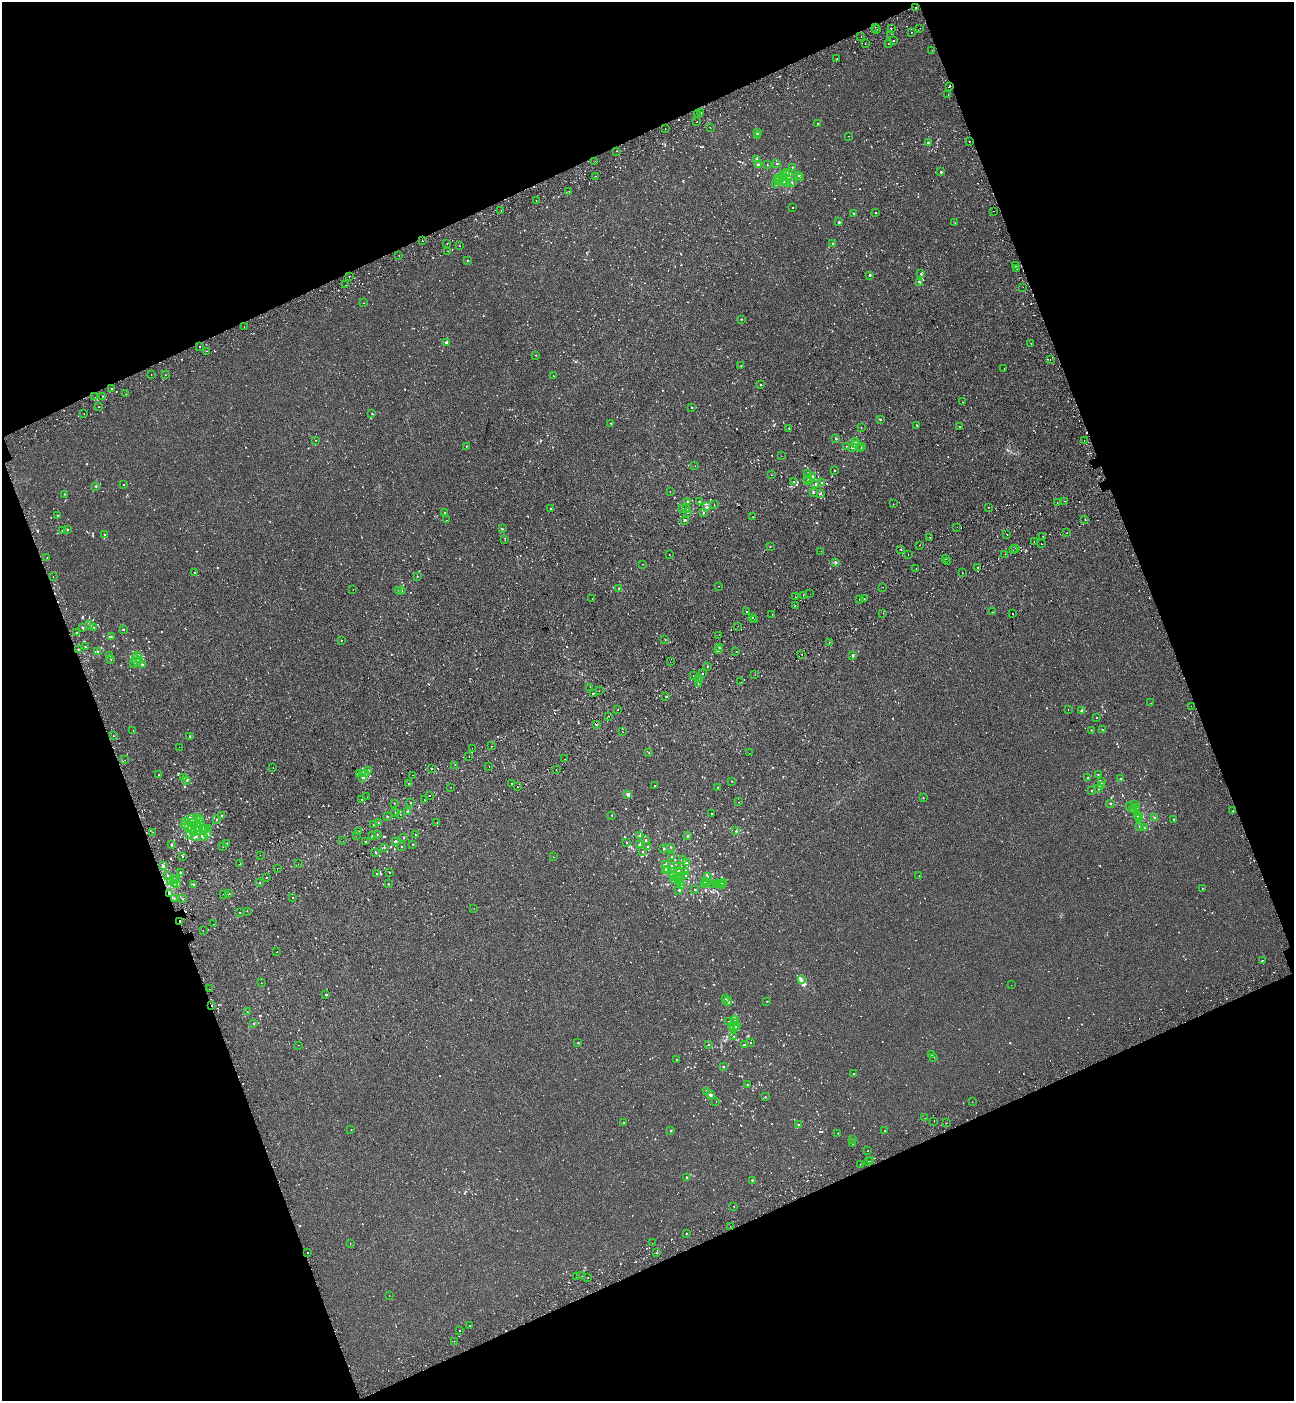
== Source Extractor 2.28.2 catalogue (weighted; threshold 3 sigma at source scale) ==
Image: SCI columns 233-5397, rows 101-5694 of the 5576 x 5797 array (HDU 1 of 3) = the unmasked area's bounding box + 8 px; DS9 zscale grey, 4 x 4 block average (1 PNG px = mean of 4 x 4 image px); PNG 1296 x 1403 px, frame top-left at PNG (2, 2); each listed source drawn as its Kron ellipse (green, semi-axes under 4 px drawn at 4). Shown black and unused: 42% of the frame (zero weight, under 2 of 3 exposures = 6% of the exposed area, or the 3 px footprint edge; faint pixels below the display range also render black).
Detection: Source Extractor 2.28.2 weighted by HDU 2 'WHT'. Background -7.26e-04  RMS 0.0031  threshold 0.0137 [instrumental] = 3 sigma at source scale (4.5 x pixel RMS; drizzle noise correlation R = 1.50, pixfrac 1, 0.0396/0.0396 arcsec/px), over >= 5 px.
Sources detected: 1571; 17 too faint to see at this stretch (4 x 4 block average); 82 cosmic-ray / hot-pixel residue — neither listed nor drawn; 67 coinciding with a brighter row at this scale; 11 inside a brighter listed object's ellipse — not listed separately; of the other 1394, all 500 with FLUX_AUTO >= 0.91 (the completeness limit of this list) listed and drawn (894 fainter detections not listed), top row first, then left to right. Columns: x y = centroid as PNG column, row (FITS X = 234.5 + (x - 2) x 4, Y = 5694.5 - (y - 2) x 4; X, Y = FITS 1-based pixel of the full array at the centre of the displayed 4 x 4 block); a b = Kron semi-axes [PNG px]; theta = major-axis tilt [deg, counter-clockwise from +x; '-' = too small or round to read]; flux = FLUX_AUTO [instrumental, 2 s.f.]
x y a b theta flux
916 8 2 2 - 0.96
875 27 2 2 - 2.6
891 28 2 2 - 1.8
920 28 2 2 - 2.1
877 30 2 2 - 1.5
911 32 2 2 - 1
891 34 2 2 - 3.3
861 37 2 2 - 1.4
893 40 2 2 - 3.3
865 43 2 2 - 1.2
889 44 2 2 - 4
932 50 2 2 - 1.6
837 59 2 2 - 2.7
949 86 2 2 - 8.4
948 95 2 2 - 1.1
701 113 2 2 - 0.99
698 115 2 2 - 1
697 122 2 2 - 2.2
818 124 2 2 - 3.9
710 127 2 2 - 1.2
665 129 2 2 - 2
757 133 2 2 - 2.9
758 135 2 2 - 0.97
849 136 2 2 - 1.2
969 141 2 2 - 1.9
928 143 2 2 - 3.8
617 151 2 2 - 0.99
757 159 2 2 - 3.4
595 161 2 2 - 1.1
777 163 2 2 - 2.9
759 164 2 2 - 2.2
767 165 2 2 - 1
792 167 2 2 - 0.96
786 172 2 2 - 1.3
941 172 2 2 - 4.7
784 174 3 2 - 2.9
789 174 2 2 - 1.2
799 175 2 2 - 2.1
595 176 2 2 - 1.1
778 178 2 2 - 5.2
781 178 4 2 - 4.8
785 178 3 3 - 18
801 178 3 2 - 1.9
778 180 2 2 - 2.9
782 181 2 2 - 10
785 181 2 2 - 10
787 182 3 2 - 1.4
792 182 2 2 - 1.1
776 184 2 2 - 1.9
569 191 2 2 - 1.5
536 201 2 2 - 1.5
793 208 2 2 - 1.5
501 210 2 2 - 1.2
994 211 2 2 - 4
876 213 2 2 - 2.3
854 214 2 2 - 1.7
839 222 2 2 - 3.8
955 223 2 2 - 0.92
422 241 2 2 - 1.1
447 243 2 2 - 2.2
833 243 2 2 - 3.1
459 246 2 2 - 3.7
448 251 2 2 - 1.6
399 256 2 2 - 2
468 260 2 2 - 2.4
1016 266 2 2 - 4
1017 269 2 2 - 5.3
921 274 2 2 - 1.4
870 275 2 2 - 4.7
349 276 2 2 - 2.5
920 282 2 2 - 1.3
346 285 2 2 - 2.3
1023 287 2 2 - 1
363 303 2 2 - 1.4
741 319 2 2 - 2.1
244 327 2 2 - 3
447 343 2 2 - 1
1031 343 2 2 - 1.4
199 347 2 2 - 1.7
206 351 2 2 - 1.4
536 355 2 2 - 1.6
1050 360 2 2 - 1.6
741 366 2 2 - 2
1004 369 2 2 - 0.98
151 375 2 2 - 1.3
165 375 2 2 - 1.7
553 376 2 2 - 1.1
761 385 2 2 - 3.4
111 388 2 2 - 1.9
126 394 2 2 - 3.3
103 396 2 2 - 1.3
95 397 2 2 - 2.3
963 402 2 2 - 2.3
98 407 2 2 - 1.1
692 408 2 2 - 2.4
84 414 2 2 - 1.5
372 414 2 2 - 0.97
880 419 2 2 - 2
611 423 2 2 - 1.7
917 425 2 2 - 1.5
960 426 2 2 - 3.1
861 427 2 2 - 0.96
789 428 2 2 - 0.95
836 438 2 2 - 1.8
315 440 2 2 - 1.7
1084 440 2 2 - 4
855 442 2 2 - 4.3
856 444 2 2 - 2
466 446 2 2 - 1.8
846 447 2 2 - 1.4
853 447 2 2 - 3.3
862 447 2 2 - 2.3
861 448 2 2 - 1.4
781 456 2 2 - 2.7
695 466 2 2 - 1.6
834 471 2 2 - 1.2
808 473 2 2 - 1.9
771 475 2 2 - 0.92
812 476 2 2 - 2.6
808 478 2 2 - 0.94
807 481 2 2 - 1.8
793 482 2 2 - 1.9
822 482 2 2 - 1.2
816 484 2 2 - 1.5
124 485 2 2 - 1.3
96 486 2 2 - 2.8
670 491 2 2 - 4.2
813 492 2 2 - 3.7
65 494 2 2 - 1.3
820 494 2 2 - 1.3
699 501 2 2 - 0.99
1065 501 2 2 - 1.8
688 502 2 2 - 1
1057 502 2 2 - 1
893 504 2 2 - 4.1
714 505 2 2 - 0.93
707 507 2 2 - 1.8
989 507 2 2 - 7.3
550 508 2 2 - 1.1
682 508 2 2 - 1.7
687 508 2 2 - 1.8
444 512 2 2 - 1.3
688 513 2 2 - 1.6
703 513 2 2 - 1.6
58 515 2 2 - 1.2
753 517 2 2 - 2
447 520 2 2 - 1
684 520 3 2 - 2.6
1085 520 2 2 - 0.96
957 527 2 2 - 1.8
67 529 2 2 - 1.5
502 529 2 2 - 1
63 530 2 2 - 1.1
1067 533 2 2 - 2.9
1007 534 2 2 - 2.2
105 535 2 2 - 1.7
1043 536 2 2 - 2.9
930 537 2 2 - 1.5
505 539 2 2 - 1
1034 542 2 2 - 1.5
1041 544 2 2 - 1.6
919 545 2 2 - 1.6
770 547 2 2 - 1.4
1016 548 2 2 - 2.2
901 549 3 2 - 1.5
1013 550 2 2 - 1.6
821 551 2 2 - 1.1
908 554 2 2 - 1.7
1005 554 2 2 - 1.5
669 555 2 2 - 1.3
47 558 2 2 - 2.4
946 559 2 2 - 1.3
947 561 2 2 - 1
835 562 2 2 - 8.1
643 564 2 2 - 0.98
978 568 2 2 - 1.5
916 569 2 2 - 1.1
195 573 2 2 - 2.9
962 573 2 2 - 1.1
417 576 2 2 - 1.1
53 577 2 2 - 1.4
718 586 2 2 - 1.2
882 587 2 2 - 1.9
619 588 2 2 - 1.3
353 589 2 2 - 2.1
398 591 2 2 - 1.9
402 591 2 2 - 1.3
810 594 2 2 - 0.99
803 595 2 2 - 1.8
795 597 2 2 - 2.1
592 598 2 2 - 9.1
864 598 2 2 - 8.3
859 599 2 2 - 2
795 605 2 2 - 2.2
746 611 2 2 - 2.8
992 612 2 2 - 1.9
883 613 2 2 - 1
1012 613 2 2 - 4.9
772 614 2 2 - 1.4
752 617 2 2 - 1.8
754 620 2 2 - 3.2
90 624 2 2 - 1.3
738 626 2 2 - 2.1
82 627 3 2 - 1.2
94 627 2 2 - 1.2
123 629 2 2 - 1.5
76 633 2 2 - 2.6
719 635 2 2 - 1.3
111 637 2 2 - 1.6
665 639 2 2 - 0.97
341 640 2 2 - 1.5
829 642 2 2 - 1.5
85 647 2 2 - 1.7
719 648 2 2 - 1.9
78 649 2 2 - 1.6
718 650 2 2 - 2
97 651 2 2 - 1.6
736 652 2 2 - 1.4
802 654 2 2 - 1.8
109 655 2 2 - 0.98
137 655 2 2 - 6.5
852 655 2 2 - 4
111 659 2 2 - 1.3
136 660 6 3 -66 4.1
139 661 2 2 - 2.6
670 662 2 2 - 1.2
134 664 2 2 - 1.8
142 664 2 2 - 1.9
707 666 2 2 - 15
703 673 2 2 - 1.3
755 674 2 2 - 1.1
694 675 2 2 - 1
699 678 2 2 - 1.1
741 682 2 2 - 1.3
698 684 2 2 - 1.2
590 687 2 2 - 1
599 691 2 2 - 1.3
593 693 2 2 - 97
665 697 2 2 - 0.95
1151 703 2 2 - 2.6
1191 706 2 2 - 3.8
1068 709 2 2 - 0.98
618 710 2 2 - 2.2
1081 711 2 2 - 1.5
609 716 2 2 - 1.2
1097 717 2 2 - 1
596 724 2 2 - 4.9
133 730 2 2 - 1.4
1091 730 2 2 - 1.1
1102 730 2 2 - 1.7
622 732 2 2 - 1.2
114 736 2 2 - 1.6
190 736 2 2 - 2.8
492 746 2 2 - 3
179 747 2 2 - 1.6
472 748 2 2 - 1.1
649 753 2 2 - 0.96
749 753 2 2 - 1.3
469 756 2 2 - 3.2
564 759 2 2 - 1
125 760 2 2 - 1.2
455 765 2 2 - 1.2
273 767 2 2 - 1.5
489 767 2 2 - 1.5
431 768 2 2 - 2.2
556 770 2 2 - 1.7
368 771 3 2 - 2.1
363 773 2 2 - 3.1
366 773 2 2 - 3.5
360 774 2 2 - 2.1
159 775 2 2 - 1.9
412 775 2 2 - 1.4
1098 775 2 2 - 1.1
363 777 3 2 - 0.96
183 778 2 2 - 2.3
1088 778 2 2 - 4.3
1121 779 2 2 - 4.7
187 780 2 2 - 1.5
732 781 2 2 - 1.7
1101 782 2 2 - 1.1
408 783 2 2 - 1.1
511 784 2 2 - 10
655 785 2 2 - 6.9
1101 786 2 2 - 1
451 787 2 2 - 1
517 787 2 2 - 4.3
718 787 2 2 - 1.6
1098 788 2 2 - 2.9
1091 791 2 2 - 1.7
628 794 2 2 - 18
429 796 2 2 - 6.9
367 797 2 2 - 3
923 798 2 2 - 0.99
362 799 2 2 - 1.6
424 800 2 2 - 1.9
739 802 2 2 - 1
394 803 2 2 - 1.2
410 803 2 2 - 0.97
1111 803 2 2 - 2.7
1135 804 2 2 - 0.94
1130 807 2 2 - 1.9
1137 808 2 2 - 3.7
1134 809 3 2 - 2.2
1233 811 2 2 - 4.2
407 812 2 2 - 5.7
396 813 2 2 - 2.4
400 814 2 2 - 10
711 814 2 2 - 1
222 815 2 2 - 1.1
612 815 2 2 - 1.4
387 816 2 2 - 1.9
1138 816 2 2 - 1.1
1140 816 2 2 - 2.8
197 817 3 2 - 2
192 818 3 2 - 1.7
1155 818 2 2 - 4.6
201 819 2 2 - 1.2
216 819 2 2 - 0.95
1139 819 2 2 - 5.1
1173 819 2 2 - 3
186 821 2 2 - 2.4
192 823 4 2 - 3.9
200 823 2 2 - 1.1
378 823 2 2 - 1.1
437 823 2 2 - 3.8
374 824 2 2 - 1.6
184 825 3 2 - 2.1
197 825 2 2 - 7.3
188 827 2 2 - 9.8
1140 827 4 2 - 2.2
193 828 4 2 - 2.7
198 828 3 2 - 4
1144 828 2 2 - 1.9
202 829 2 2 - 1.5
206 829 3 2 - 1.8
208 829 2 2 - 1.8
198 831 4 2 - 8.3
203 831 2 2 - 1.6
359 831 2 2 - 4.7
736 831 2 2 - 2
153 832 2 2 - 1.7
194 832 2 2 - 1.1
189 834 2 2 - 1.7
207 834 2 2 - 4.3
377 834 2 2 - 1.5
372 835 2 2 - 0.98
415 835 2 2 - 0.99
640 835 2 2 - 1.4
688 835 2 2 - 1.5
196 836 2 2 - 3
203 836 3 2 - 4.5
356 836 2 2 - 1.3
404 837 2 2 - 2.8
646 840 2 2 - 1.6
343 841 2 2 - 1.4
396 841 2 2 - 1.6
365 842 2 2 - 1.3
626 842 2 2 - 1
227 844 2 2 - 1.1
412 844 2 2 - 1.6
640 844 2 2 - 1.8
171 845 2 2 - 4.1
223 846 2 2 - 2.2
402 846 2 2 - 1.6
648 846 2 2 - 2.6
384 847 2 2 - 1.2
670 847 2 2 - 1.7
664 849 2 2 - 4.2
642 851 2 2 - 1.6
375 852 2 2 - 2.9
260 855 2 2 - 1.6
182 856 2 2 - 1.5
671 856 2 2 - 0.92
553 857 2 2 - 0.96
683 859 2 2 - 2.9
686 863 2 2 - 2.3
240 864 2 2 - 9.9
298 864 2 2 - 1.4
665 865 2 2 - 9.2
163 866 2 2 - 3.4
672 866 2 2 - 3.3
678 866 2 2 - 1.6
277 868 2 2 - 1.4
668 869 3 2 - 13
665 870 4 3 - 4.8
678 871 2 2 - 4.1
686 871 2 2 - 1
180 872 2 2 - 2.1
389 872 2 2 - 1.2
376 874 2 2 - 0.96
167 875 2 2 - 1.5
673 875 2 2 - 2.1
686 875 2 2 - 2.2
707 876 2 2 - 1.2
919 876 2 2 - 1
674 877 3 2 - 2.5
267 878 2 2 - 1.6
677 878 2 2 - 5.2
177 879 2 2 - 2.6
174 880 3 2 - 4.7
674 880 2 2 - 9.3
678 880 3 2 - 1.9
170 881 2 2 - 14
260 882 2 2 - 1
705 882 2 2 - 1.7
708 882 2 2 - 1.4
724 882 2 2 - 1.2
174 883 2 2 - 2.4
177 883 2 2 - 11
680 883 3 2 - 1.8
717 883 2 2 - 4.8
721 883 2 2 - 1.5
388 884 2 2 - 2.1
193 885 2 2 - 2
705 885 2 2 - 1.8
713 885 2 2 - 0.91
681 886 2 2 - 6.5
722 886 2 2 - 6.3
695 889 2 2 - 1.6
1202 889 2 2 - 2.3
679 890 2 2 - 1.9
169 894 2 2 - 6.9
224 894 2 2 - 1.2
229 894 2 2 - 4.6
174 898 2 2 - 0.98
293 898 2 2 - 5.9
183 899 2 2 - 1.1
474 908 2 2 - 0.97
247 911 2 2 - 4.6
239 913 2 2 - 4.6
180 921 2 2 - 1.5
213 924 2 2 - 1.2
203 931 2 2 - 3
277 952 2 2 - 1.4
1262 961 2 2 - 4.9
801 979 4 2 - 2.2
261 983 2 2 - 1.4
1011 985 2 2 - 2.6
209 989 2 2 - 2
326 995 2 2 - 3.3
726 999 3 2 - 1.2
767 1001 2 2 - 2
728 1002 4 2 - 2.9
212 1005 2 2 - 1.7
247 1012 2 2 - 1.5
736 1020 2 2 - 1.2
729 1022 2 2 - 3.5
735 1022 2 2 - 2.4
254 1023 2 2 - 1.1
737 1026 2 2 - 2.9
732 1027 2 2 - 1.9
734 1028 2 2 - 2.6
734 1036 2 2 - 1.4
750 1042 2 2 - 1
578 1043 2 2 - 1.9
299 1045 2 2 - 1.7
709 1045 2 2 - 1.2
744 1045 2 2 - 3.2
932 1054 2 2 - 1.6
934 1057 2 2 - 1.1
677 1060 2 2 - 0.91
723 1067 2 2 - 5.2
853 1074 2 2 - 1.2
748 1085 2 2 - 3.7
706 1091 2 2 - 1
710 1095 2 2 - 13
765 1097 2 2 - 1.2
716 1102 2 2 - 2.2
972 1102 2 2 - 2.6
925 1118 2 2 - 1.2
934 1121 2 2 - 1.4
624 1123 2 2 - 1.1
946 1123 2 2 - 1
799 1124 2 2 - 1.1
351 1130 2 2 - 1.8
671 1131 2 2 - 2.3
885 1131 2 2 - 1.2
838 1133 2 2 - 1.3
852 1139 2 2 - 1.7
853 1143 2 2 - 1.2
868 1151 2 2 - 2.3
871 1160 2 2 - 1.3
868 1161 2 2 - 1
860 1164 2 2 - 1
687 1177 2 2 - 1.2
752 1180 2 2 - 2.1
733 1206 2 2 - 1.9
730 1226 2 2 - 1.5
686 1233 2 2 - 2.4
350 1243 2 2 - 0.98
652 1243 2 2 - 1.4
308 1253 2 2 - 1.6
657 1253 2 2 - 2.4
582 1276 2 2 - 1.9
577 1277 2 2 - 1.6
588 1278 2 2 - 1.9
389 1295 2 2 - 1.1
470 1325 2 2 - 1.2
460 1331 2 2 - 1.2
454 1341 2 2 - 1.9
Overlapping masked pixels (flux is a lower limit): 4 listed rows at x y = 949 86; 169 894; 180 921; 212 1005
Diffuse or blended objects may show on this block-average render without a row.